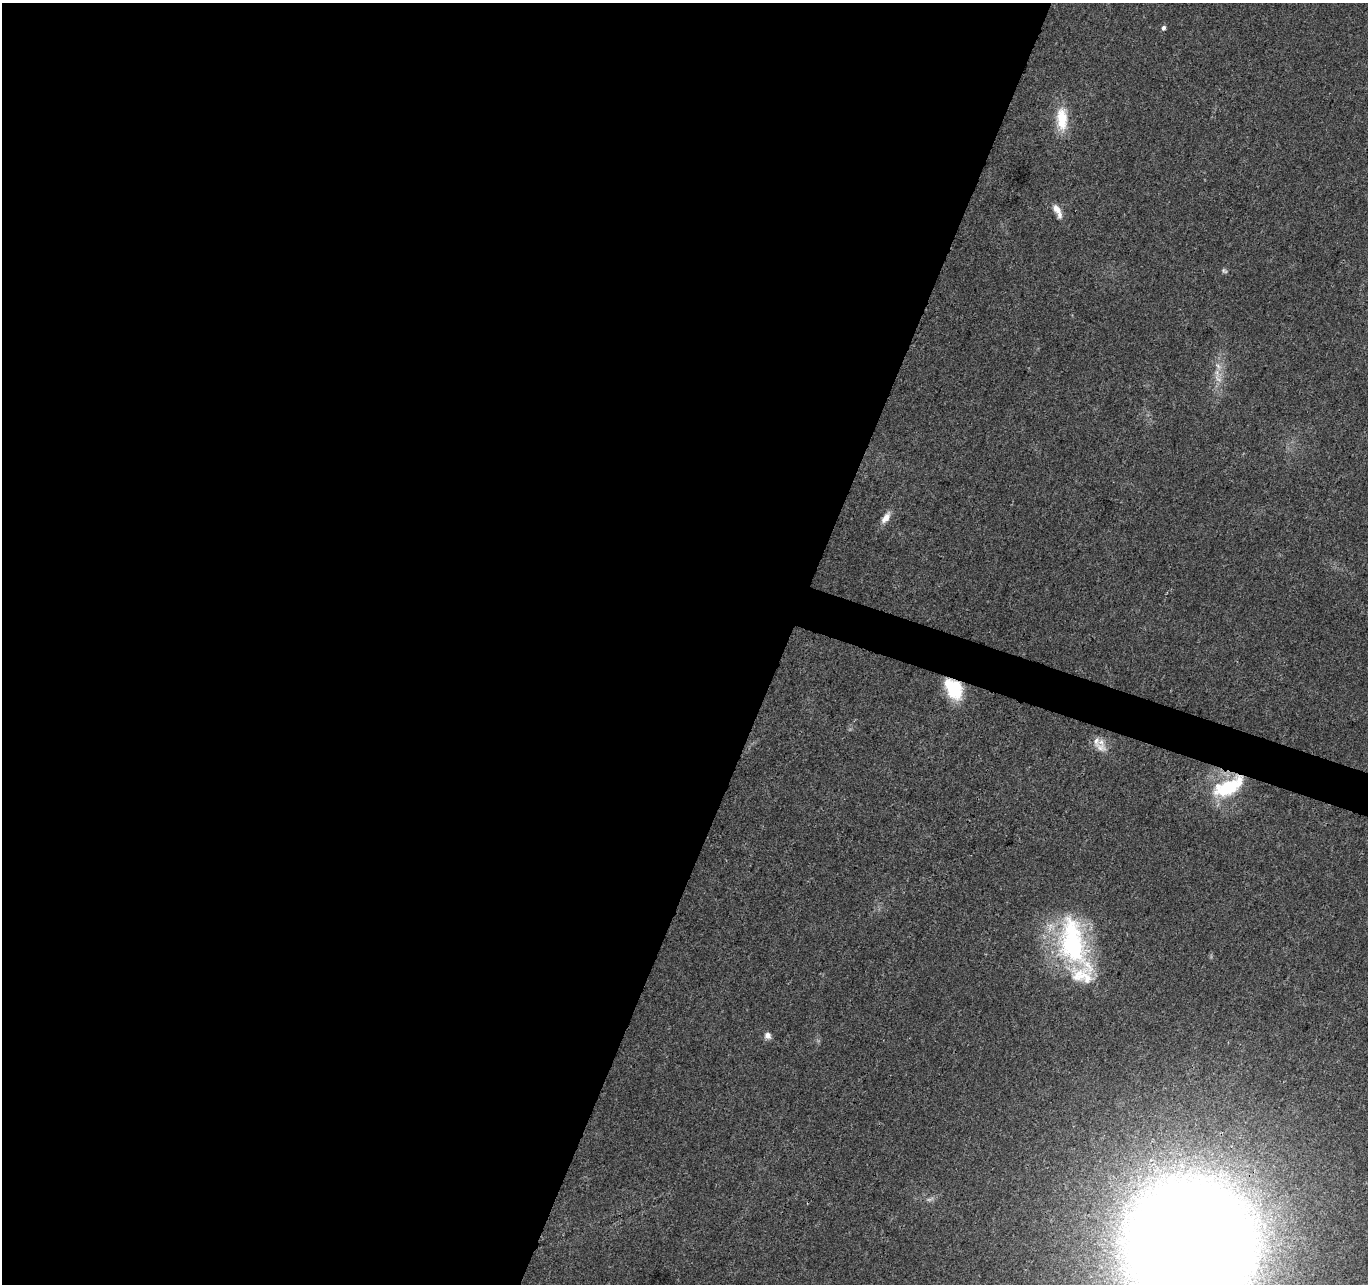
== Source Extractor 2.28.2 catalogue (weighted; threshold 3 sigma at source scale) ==
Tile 5 of 4 x 4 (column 1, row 2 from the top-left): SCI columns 1-1366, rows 2778-4059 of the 5476 x 5619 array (HDU 1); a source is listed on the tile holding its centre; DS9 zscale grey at full resolution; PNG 1370 x 1286 px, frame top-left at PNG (2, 3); no overlay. Shown black and unused: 59% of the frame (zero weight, under 3 of 4 exposures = <1% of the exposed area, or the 3 px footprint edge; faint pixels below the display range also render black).
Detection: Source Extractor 2.28.2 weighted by HDU 2 'WHT'; one run over the whole footprint, this tile lists its part. Background 0.0267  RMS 0.0031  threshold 0.0138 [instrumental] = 3 sigma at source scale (4.5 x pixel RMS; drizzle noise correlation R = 1.50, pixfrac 1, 0.0396/0.0396 arcsec/px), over >= 5 px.
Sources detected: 16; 2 too faint to see at this stretch — not listed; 2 inside a brighter listed object's ellipse — not listed separately; the other 12 listed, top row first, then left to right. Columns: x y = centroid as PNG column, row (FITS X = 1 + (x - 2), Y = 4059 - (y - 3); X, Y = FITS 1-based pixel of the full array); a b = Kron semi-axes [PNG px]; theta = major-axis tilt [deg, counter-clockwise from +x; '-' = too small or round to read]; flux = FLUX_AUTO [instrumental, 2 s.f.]
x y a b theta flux
1163 28 6 5 - 0.84
1062 119 30 14 -90 9.1
1057 211 20 7 -63 2.9
1224 271 8 5 -36 0.64
1218 366 10 5 -46 1.3
886 518 15 7 56 2.7
953 689 25 16 -57 14
1100 747 18 12 -23 3.5
1229 787 44 19 27 19
1072 942 68 33 -76 48
768 1036 8 7 - 1.6
1190 1247 73 71 68 1700
Overlapping masked pixels (flux is a lower limit): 4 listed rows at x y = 953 689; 1229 787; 1072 942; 1190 1247
Isophote crosses this tile's border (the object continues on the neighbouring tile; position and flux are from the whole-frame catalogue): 1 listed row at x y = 1190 1247